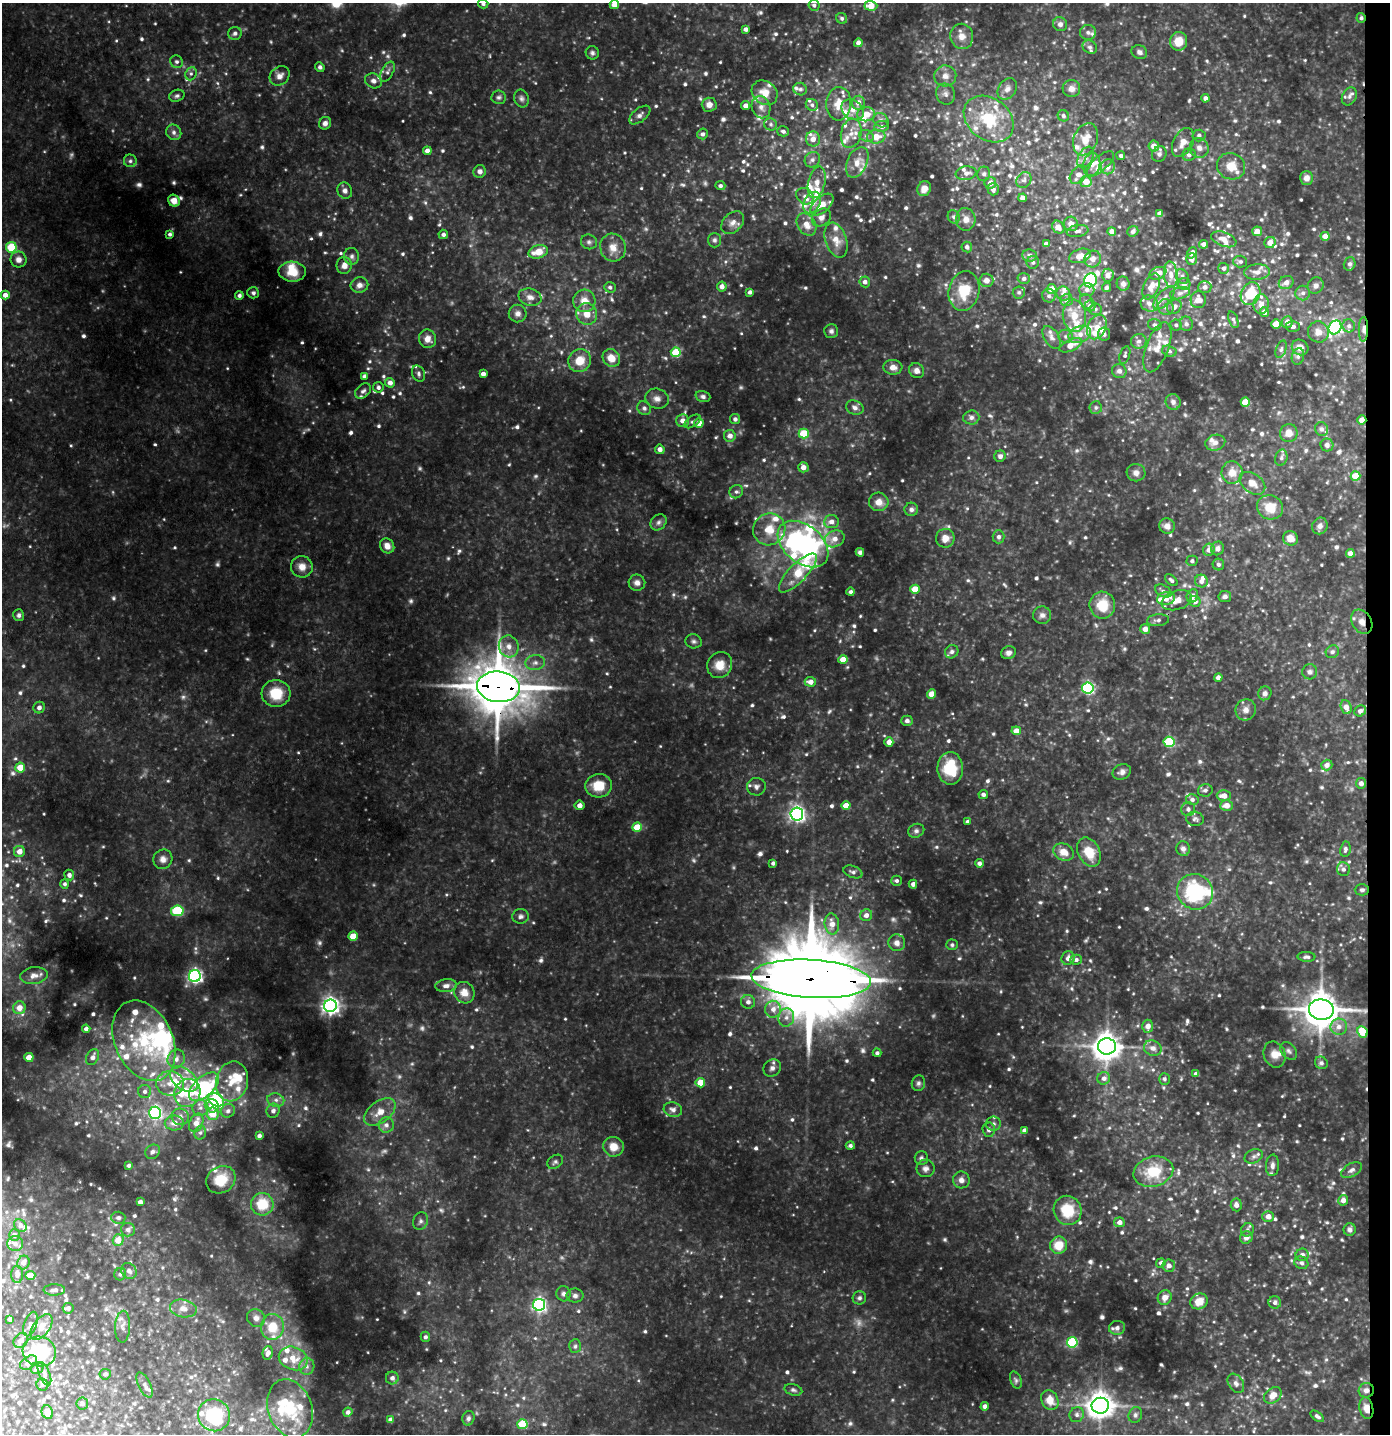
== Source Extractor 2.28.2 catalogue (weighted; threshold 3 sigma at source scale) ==
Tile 6 of 3 x 3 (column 3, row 2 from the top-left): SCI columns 2859-4246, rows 1434-2865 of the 4328 x 4298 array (HDU 1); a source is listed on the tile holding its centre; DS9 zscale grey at full resolution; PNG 1392 x 1436 px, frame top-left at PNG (2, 3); each listed source drawn as its Kron ellipse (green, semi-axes under 4 px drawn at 4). Shown black and unused: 2% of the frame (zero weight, under 3 of 4 exposures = <1% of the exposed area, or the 3 px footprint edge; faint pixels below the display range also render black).
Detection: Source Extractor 2.28.2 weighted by HDU 2 'WHT'; one run over the whole footprint, this tile lists its part. Background 0.188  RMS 0.018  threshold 0.083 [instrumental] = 3 sigma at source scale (4.5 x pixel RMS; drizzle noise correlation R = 1.50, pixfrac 1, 0.05/0.05 arcsec/px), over >= 5 px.
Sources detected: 1119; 14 too faint to see at this stretch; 5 inside a brighter object's white glare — neither listed nor drawn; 120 inside a brighter listed object's ellipse — not listed separately; of the other 980, all 500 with FLUX_AUTO >= 4.62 (the completeness limit of this list) listed and drawn (480 fainter detections not listed), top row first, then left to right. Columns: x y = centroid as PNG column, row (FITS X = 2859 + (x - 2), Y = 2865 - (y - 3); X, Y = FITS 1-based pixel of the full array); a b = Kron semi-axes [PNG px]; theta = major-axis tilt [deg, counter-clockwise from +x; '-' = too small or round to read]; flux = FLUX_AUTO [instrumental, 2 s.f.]
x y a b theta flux
483 4 5 4 - 4.9
614 4 4 4 - 17
814 5 6 5 - 5.5
871 6 6 5 - 26
842 18 5 5 - 5
1361 18 5 4 - 4.7
1060 24 7 7 - 7.6
746 29 4 4 - 7.4
1088 32 8 7 - 7.9
235 33 7 6 - 6.4
962 36 13 11 -79 21
1179 41 9 8 - 30
858 43 4 4 - 9.1
1090 47 7 6 - 5
1139 52 8 6 -25 6.5
592 53 7 6 - 4.9
177 62 6 6 - 5.2
320 67 5 4 - 4.8
387 72 11 6 61 6.7
191 74 7 5 68 4.7
280 76 11 9 40 11
945 76 11 10 - 16
373 81 9 7 -27 8.2
800 89 7 6 - 5.9
1007 89 11 8 54 11
1071 89 9 8 - 11
765 93 14 11 -38 26
945 94 11 9 -68 10
177 96 8 6 18 4.7
1349 96 9 7 62 8.4
499 97 7 7 - 4.8
1205 98 4 4 - 7.4
521 99 9 7 -77 6
858 103 7 6 - 13
839 104 17 12 86 32
709 105 7 7 - 13
812 105 6 5 - 5.5
746 106 4 4 - 10
761 107 11 9 -70 13
853 110 12 9 -35 18
866 114 9 7 5 24
640 115 12 6 39 8
1063 116 6 5 - 5
989 119 27 20 -37 95
881 120 8 6 -36 6.7
325 123 6 6 - 7.6
771 124 6 6 - 4.8
882 126 7 5 9 8.6
783 131 6 5 - 6.1
174 132 8 7 - 7.6
851 133 15 10 78 22
702 134 5 5 - 5.8
1199 135 6 6 - 4.8
866 136 7 5 -21 5.8
876 137 9 7 7 26
813 139 7 7 - 16
1085 139 17 12 67 31
1183 142 15 9 63 17
1154 146 5 5 - 17
1199 148 10 9 - 11
427 151 4 4 - 9.8
1159 154 8 7 - 5.2
1189 155 7 6 - 6.4
1121 156 4 4 - 4.8
1085 157 11 7 62 11
812 160 8 7 - 6.7
130 161 6 6 - 5.2
857 162 16 10 65 23
1100 164 17 7 42 13
1092 165 11 8 77 15
1231 166 14 13 - 30
1108 167 8 7 - 12
480 171 6 6 - 7.9
966 173 10 7 9 10
984 174 7 6 - 5.2
1078 175 10 7 51 14
1306 178 7 6 - 12
1024 180 8 7 - 6.6
817 182 16 8 77 17
1086 182 5 5 - 26
990 183 6 6 - 12
720 186 5 4 - 5.6
924 189 8 6 59 14
993 189 6 5 - 7.9
345 191 8 7 - 7.9
805 196 9 7 -37 8.9
1023 198 4 4 - 10
174 201 6 5 - 13
812 203 11 8 61 20
822 205 14 7 42 23
1160 213 4 3 - 5.4
821 217 10 8 35 10
954 217 7 6 - 5.8
966 219 11 9 -85 12
733 223 13 9 45 13
806 224 12 9 -57 19
1071 224 7 7 - 10
1058 227 7 5 -48 15
1077 231 11 6 9 7.3
1112 231 4 4 - 8.6
1133 231 6 5 - 6.3
1257 231 5 4 - 14
170 234 4 4 - 4.7
443 234 5 4 - 6.3
1325 236 4 4 - 17
1224 239 13 7 -20 16
714 240 7 6 - 5.2
836 240 18 10 -71 23
589 242 8 7 - 5.8
1270 242 6 5 - 16
1046 244 4 4 - 8.1
1204 244 4 4 - 11
11 247 5 5 - 93
613 247 14 12 -73 22
967 247 5 5 - 6.1
538 252 10 6 16 32
1192 253 6 4 52 9.2
1030 255 7 6 - 8.1
352 256 8 7 - 6.7
1080 256 11 7 18 18
1093 259 8 8 - 13
1192 259 6 5 - 11
18 260 8 8 - 11
1033 262 6 6 - 5.5
1240 262 7 6 - 4.9
1350 264 7 5 73 5.2
344 265 8 7 - 12
1224 268 5 5 - 6.3
292 272 14 10 -3 33
1257 272 13 8 6 15
1158 273 9 6 22 16
1108 275 6 6 - 11
1171 275 13 7 -84 15
1182 276 8 6 -60 5
1024 279 6 5 - 6.9
986 280 7 6 - 9.8
1090 280 7 6 - 220
865 282 5 5 - 8.3
1286 282 7 6 - 11
1123 284 7 6 - 7.6
1184 284 6 6 - 6.7
359 285 9 7 11 11
1151 286 14 7 65 17
1316 286 8 7 - 7.9
610 287 6 5 - 5.1
722 287 5 5 - 10
1106 287 5 4 - 5
1205 287 6 6 - 6.6
1052 289 5 4 - 21
1087 290 7 6 - 8.7
964 291 20 15 79 54
750 292 4 3 - 5.7
1019 292 6 6 - 4.9
253 293 6 5 - 5
1180 293 10 6 15 7.2
1303 293 7 7 - 7.3
1063 294 7 6 - 8.1
1251 294 12 9 65 66
5 295 4 4 - 11
239 295 4 4 - 5.7
1049 296 7 6 - 6.2
530 297 12 8 -15 13
1164 298 14 6 49 12
1067 300 6 5 - 11
1198 300 8 7 - 17
584 301 11 11 - 22
1087 301 8 6 -61 5.5
1149 304 9 8 - 11
1261 304 10 7 88 14
1090 306 5 5 - 8.2
1166 307 8 7 - 8.7
1174 307 8 6 40 9.9
1095 309 6 6 - 5
1264 312 4 4 - 16
518 313 9 9 - 9.4
587 314 11 10 - 24
1074 316 16 11 -85 30
1233 320 9 4 -70 4.8
1287 322 6 5 - 13
1186 324 7 6 - 5.7
1276 324 5 4 - 48
1155 325 7 5 -15 5.8
1176 325 6 5 - 4.7
1293 326 7 5 2 6.3
1349 326 6 6 - 6.4
1097 327 13 9 65 23
1335 327 7 6 - 310
1363 329 12 4 89 9.9
831 331 7 7 - 5.6
1318 332 11 10 - 16
1080 334 12 8 23 16
1104 334 6 6 - 5.1
1066 336 7 6 - 4.9
1052 337 13 7 -58 8.6
428 339 9 8 - 16
1139 341 8 7 - 8
1071 345 12 5 24 20
1157 347 26 11 69 29
1300 347 8 7 - 15
1281 349 9 5 70 4.7
1169 351 7 5 -17 4.7
676 352 5 5 - 62
1125 355 9 5 73 4.6
1298 356 8 6 74 5.3
611 358 9 8 - 24
580 361 12 11 - 34
893 367 9 7 -3 12
917 371 8 7 - 9.2
1119 371 7 7 - 8.2
419 374 8 6 -63 5.9
483 374 4 4 - 10
365 376 4 4 - 8.4
390 383 5 5 - 12
378 387 5 5 - 6.3
363 391 9 6 39 6.5
703 396 7 5 -19 5.2
657 399 12 10 -16 12
1173 402 8 7 - 7.5
1245 402 4 4 - 36
644 408 7 6 - 5.8
855 408 9 7 -23 8.2
1096 408 6 6 - 4.7
971 417 8 7 - 6.8
735 419 5 5 - 6.1
1362 420 4 4 - 18
682 421 6 6 - 12
692 421 9 5 35 5.3
699 423 4 4 - 23
1321 429 7 6 - 6.3
804 433 5 5 - 61
1289 433 9 8 - 17
730 436 6 5 - 12
1215 443 10 8 17 9.8
1327 445 6 6 - 7.1
660 449 5 4 - 9.4
1000 456 6 5 - 6.5
1281 458 8 6 75 5.5
803 467 5 5 - 13
1232 472 11 10 - 20
1136 473 9 8 - 9.5
1356 476 5 4 - 40
1252 483 14 9 -36 18
736 492 7 6 - 5.9
879 502 10 9 - 17
1270 507 13 12 - 38
911 509 7 6 - 7
658 522 9 7 45 6.5
831 522 7 6 - 11
1167 526 8 7 - 12
1320 526 8 7 - 8
769 529 16 15 - 39
999 537 6 6 - 5.6
945 538 9 9 - 16
1290 538 8 7 - 17
835 539 10 8 25 17
803 544 29 19 -39 340
387 546 8 7 - 14
1218 548 7 6 - 7.9
1209 550 6 6 - 12
860 552 4 4 - 5
1350 553 4 4 - 13
1192 561 5 5 - 5.1
1218 564 6 5 - 5.6
302 567 11 10 - 17
798 573 25 9 46 80
1171 580 7 4 -40 5
1201 581 6 6 - 8.2
637 583 8 8 - 9.2
915 589 5 4 - 36
1163 591 9 5 -28 6.2
851 592 4 4 - 5.7
1192 596 7 5 66 11
1225 596 6 5 - 6.2
1166 598 9 6 11 22
1177 600 15 9 17 20
1195 601 6 5 - 9.5
1102 605 13 12 - 44
19 615 6 5 - 4.9
1042 615 9 9 - 8.4
1158 620 11 6 4 7.4
1362 622 13 9 -58 15
1145 629 5 5 - 14
694 641 8 7 - 5.4
509 646 11 10 - 17
952 652 7 6 - 5.5
1332 652 7 6 - 4.6
1008 653 7 6 - 7.3
843 659 4 4 - 26
535 663 10 7 9 9.5
720 665 13 12 - 26
1310 672 7 7 - 6.1
1218 677 4 4 - 7.2
810 682 6 5 - 14
498 687 21 15 -6 9200
1088 688 5 5 - 320
276 693 14 13 - 49
1265 693 7 6 - 7.2
931 694 4 4 - 27
39 707 6 5 - 8
1346 707 7 5 -70 16
1246 710 11 10 - 12
1360 711 6 5 - 8.2
907 721 6 5 - 5.9
1016 731 4 4 - 16
889 742 4 4 - 15
1169 742 5 5 - 130
1327 765 6 5 - 11
20 767 5 5 - 31
950 768 16 13 -87 74
1122 772 9 7 24 8.1
1361 783 5 5 - 9.6
598 786 13 12 - 40
756 787 9 9 - 7.6
1205 790 7 6 - 6.5
983 794 5 4 - 7
1224 796 7 5 -1 17
1192 799 6 5 - 6.9
580 805 5 4 - 10
846 806 4 4 - 29
1226 806 6 5 - 19
1188 809 7 6 - 6.2
797 814 6 6 - 590
1195 819 9 7 -12 5.8
967 822 4 4 - 5.4
637 827 5 4 - 41
916 831 8 6 24 5.8
1183 849 7 6 - 7
1345 849 7 5 80 5.7
19 851 5 5 - 14
1064 852 11 8 -25 21
1089 852 15 10 -63 38
163 859 10 9 - 11
773 863 3 3 - 5
979 863 4 4 - 6.1
1343 869 7 6 - 5.8
853 872 10 6 -19 6.1
69 875 5 5 - 7.1
896 881 5 5 - 4.9
65 884 5 4 - 4.6
913 884 4 4 - 8.2
1362 890 7 5 1 5.3
1195 892 18 17 - 160
177 911 6 5 - 150
866 915 6 6 - 9.9
521 916 8 7 - 5.9
832 924 10 7 -83 18
353 936 4 4 - 36
897 943 8 8 - 12
952 945 6 5 - 4.6
1306 957 9 5 -2 5.2
1068 958 7 6 - 11
1076 960 6 5 - 6.6
34 976 14 8 8 12
195 976 6 6 - 500
811 979 60 19 -3 35000
446 986 11 6 6 10
464 993 11 10 - 21
748 1002 7 6 - 7.3
330 1006 6 6 - 880
19 1008 6 6 - 19
773 1009 8 8 - 13
1321 1010 12 10 -6 4400
786 1017 9 8 - 9.9
1148 1026 6 5 - 14
1339 1027 8 8 - 12
86 1029 4 4 - 7
1362 1032 6 5 - 47
144 1041 42 29 -66 190
1107 1046 9 8 - 2400
1153 1048 9 7 -25 11
1289 1051 10 7 -49 6.2
877 1053 4 4 - 4.9
1274 1054 13 10 -69 17
29 1057 4 4 - 24
93 1057 8 6 64 9
176 1059 9 8 - 14
1321 1063 6 6 - 6.2
772 1068 9 8 - 8.3
1196 1074 4 3 - 6.5
1104 1078 6 6 - 8
184 1079 16 10 -38 24
1164 1079 6 5 - 4.7
232 1081 20 16 76 43
170 1083 14 12 -5 27
700 1083 4 4 - 39
918 1083 8 6 74 5.1
204 1087 18 9 43 160
145 1091 6 6 - 5.9
187 1093 14 13 - 51
216 1100 8 6 -26 120
276 1100 8 6 -14 8.4
212 1106 7 6 - 23
200 1108 8 8 - 8.6
673 1110 9 7 -16 9.1
228 1111 7 6 - 6.8
273 1111 7 6 - 9.3
380 1112 18 10 37 23
155 1113 6 6 - 350
213 1114 6 6 - 31
180 1117 8 8 - 9.7
174 1123 9 7 3 13
196 1123 10 6 65 16
994 1124 7 7 - 5.8
386 1125 7 7 - 8.4
989 1130 7 6 - 7.7
1024 1130 4 4 - 7.2
200 1133 7 5 74 4.9
259 1136 4 4 - 6.3
850 1146 4 4 - 5.2
613 1147 10 10 - 22
153 1152 8 6 40 6.6
1254 1156 9 6 25 6.7
921 1158 7 6 - 5
555 1162 8 6 37 4.7
129 1165 4 4 - 4.8
1272 1165 11 6 87 8.5
926 1168 9 9 - 8.2
1351 1170 11 6 30 8.7
1153 1172 20 15 15 63
221 1180 15 13 36 41
961 1180 8 8 - 10
1343 1200 5 5 - 13
140 1202 4 4 - 7.4
262 1204 11 11 - 50
1236 1205 6 5 - 9.4
1068 1210 15 14 - 57
1268 1216 6 5 - 14
118 1218 7 6 - 6.4
420 1221 9 7 63 6.3
1119 1222 5 5 - 10
20 1226 7 5 -45 6.5
1350 1229 6 6 - 6.2
128 1230 7 7 - 6.9
1247 1230 7 6 - 5.9
14 1235 6 5 - 6.1
1246 1237 6 6 - 9.5
118 1240 5 5 - 24
15 1244 8 7 - 7.5
1058 1245 9 8 - 33
1302 1255 6 6 - 8.7
23 1263 7 6 - 8
1161 1263 5 4 - 6.2
1301 1263 7 6 - 5.7
1169 1266 6 6 - 9.3
129 1271 8 7 - 8.4
17 1274 8 6 -89 8.3
120 1274 6 6 - 5.6
30 1275 5 4 - 14
54 1290 11 5 1 8.5
564 1294 7 7 - 6.5
575 1296 8 7 - 7
859 1298 7 6 - 5.1
1165 1298 7 6 - 13
1199 1301 9 7 28 26
1275 1302 6 6 - 5.9
539 1305 6 6 - 460
68 1308 5 5 - 6.1
183 1308 13 8 -11 14
256 1318 9 8 - 10
10 1319 4 3 - 5.2
30 1324 13 6 72 8.5
41 1327 15 8 53 18
123 1327 16 7 87 9.7
272 1327 13 11 84 42
1117 1328 8 7 - 8.5
425 1337 5 4 - 4.8
21 1340 8 6 47 9.4
1072 1342 5 5 - 150
575 1346 7 6 - 4.8
39 1352 17 15 -16 84
268 1353 7 5 77 9.7
293 1358 15 11 -21 34
29 1363 9 6 33 14
307 1366 8 7 - 9.3
37 1368 7 5 39 5.2
44 1374 12 5 -67 6.4
105 1374 5 5 - 5.5
392 1378 6 6 - 8.3
1016 1380 9 5 -69 4.7
1236 1383 10 7 -56 8.4
42 1385 6 6 - 5
144 1385 13 6 -64 9.1
793 1390 9 5 -17 4.8
1366 1390 7 7 - 8.9
1273 1395 10 7 40 19
1050 1400 10 8 -63 25
82 1404 6 6 - 4.7
985 1406 4 4 - 9
1100 1406 8 8 - 2100
1366 1408 11 7 -77 16
290 1409 30 22 -71 75
47 1412 7 5 -68 15
348 1412 4 4 - 6.5
214 1415 16 15 - 96
1077 1415 7 7 - 7.2
1135 1415 8 6 67 5.4
1317 1416 7 4 -37 5.8
468 1418 7 6 - 5.1
390 1420 4 4 - 7.4
522 1424 5 5 - 80
Overlapping masked pixels (flux is a lower limit): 9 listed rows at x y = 1361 18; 1363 329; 1362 420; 1362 622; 498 687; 811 979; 1362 1032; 1366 1390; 1366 1408
Isophote crosses this tile's border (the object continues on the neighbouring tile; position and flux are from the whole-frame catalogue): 2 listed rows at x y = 483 4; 614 4